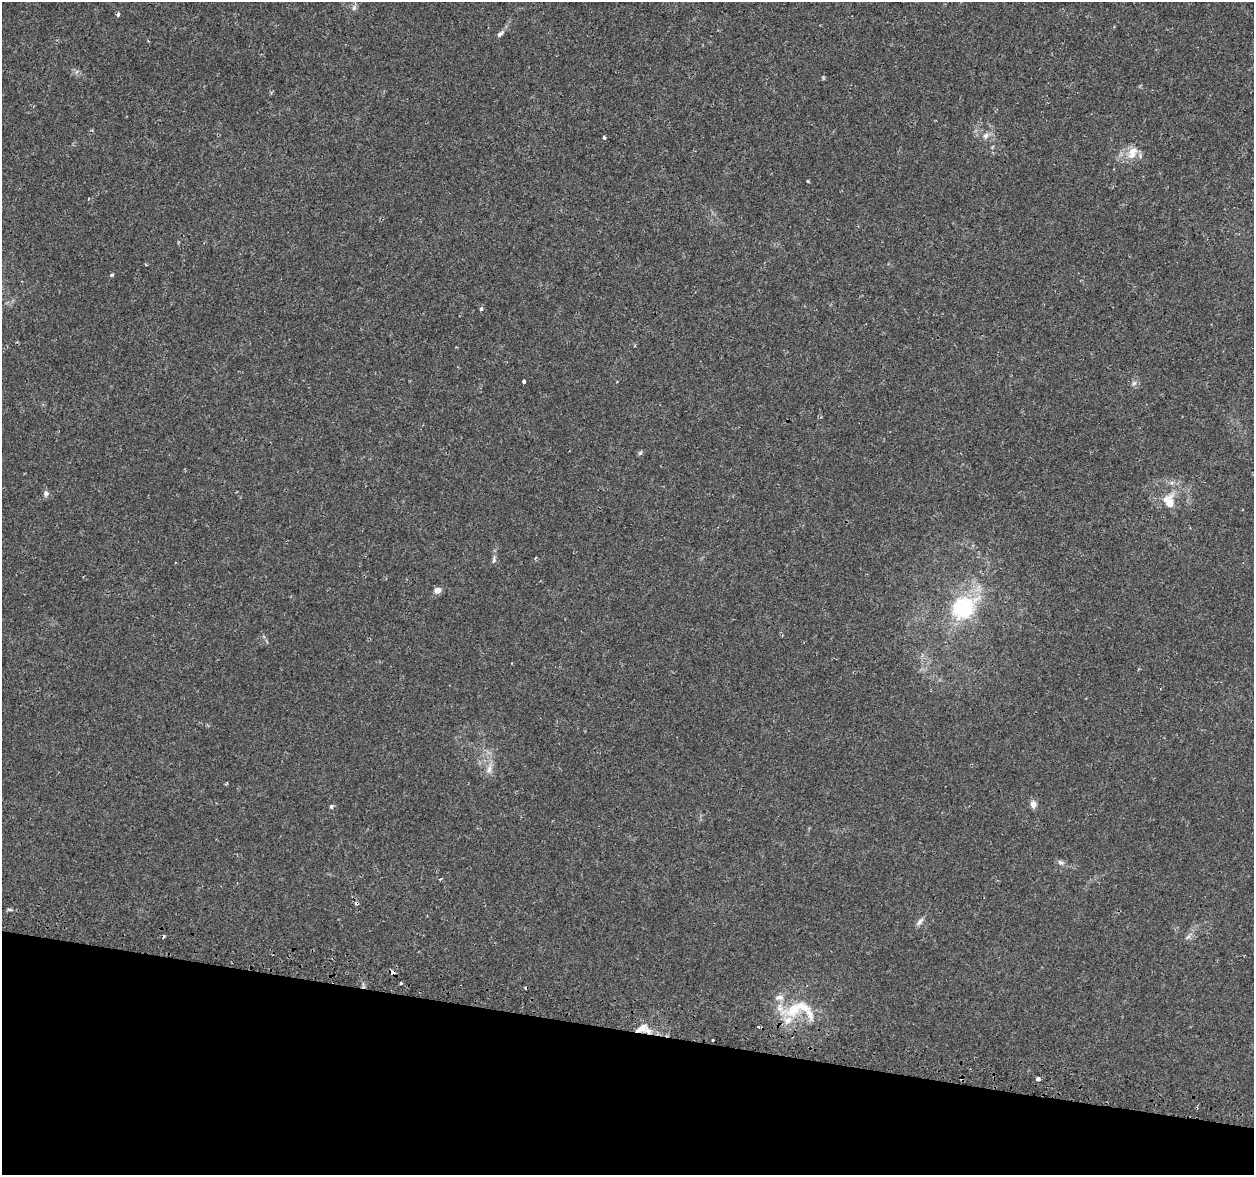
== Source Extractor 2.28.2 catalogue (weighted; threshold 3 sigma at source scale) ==
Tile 15 of 4 x 4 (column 3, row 4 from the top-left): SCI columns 2552-3803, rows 328-1500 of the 5092 x 5290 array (HDU 1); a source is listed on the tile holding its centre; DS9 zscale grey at full resolution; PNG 1256 x 1177 px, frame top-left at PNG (2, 2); no overlay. Shown black and unused: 12% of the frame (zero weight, under 2 of 3 exposures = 3% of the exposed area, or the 3 px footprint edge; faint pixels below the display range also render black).
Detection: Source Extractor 2.28.2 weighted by HDU 2 'WHT'; one run over the whole footprint, this tile lists its part. Background 0.00631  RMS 0.0022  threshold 0.00969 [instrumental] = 3 sigma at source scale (4.5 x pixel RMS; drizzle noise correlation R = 1.50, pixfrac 1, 0.0396/0.0396 arcsec/px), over >= 5 px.
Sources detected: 46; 7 cosmic-ray / hot-pixel residue — not listed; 9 inside a brighter listed object's ellipse — not listed separately; the other 30 listed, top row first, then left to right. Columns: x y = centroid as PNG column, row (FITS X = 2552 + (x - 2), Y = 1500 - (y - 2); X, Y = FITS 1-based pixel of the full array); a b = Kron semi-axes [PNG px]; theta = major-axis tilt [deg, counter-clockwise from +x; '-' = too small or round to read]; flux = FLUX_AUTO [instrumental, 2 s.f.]
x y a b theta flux
354 8 8 6 71 0.6
500 34 13 6 44 0.75
986 136 10 7 60 1
604 137 4 4 - 0.36
1132 150 16 12 17 2.5
808 181 3 2 - 0.24
111 275 5 4 - 0.27
481 309 4 4 - 0.39
524 381 3 3 - 1.3
1134 383 6 6 - 0.56
640 453 6 5 - 0.36
46 494 9 7 84 0.63
1170 503 25 12 75 3.5
535 558 4 3 - 0.21
494 560 12 4 83 0.58
437 590 7 6 - 1.5
963 607 10 8 36 49
489 769 12 7 67 1.3
1033 804 10 8 -78 1
331 806 5 4 - 0.56
1061 863 11 6 -27 0.67
10 910 6 4 -6 0.41
920 921 13 6 50 0.87
1188 937 8 5 44 0.55
392 973 5 4 - 1.1
401 983 3 3 - 0.3
793 1010 27 19 23 7.4
641 1028 18 7 29 1.8
712 1040 3 3 - 1.5
1038 1079 4 3 - 3.4
Overlapping masked pixels (flux is a lower limit): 2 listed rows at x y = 392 973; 641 1028